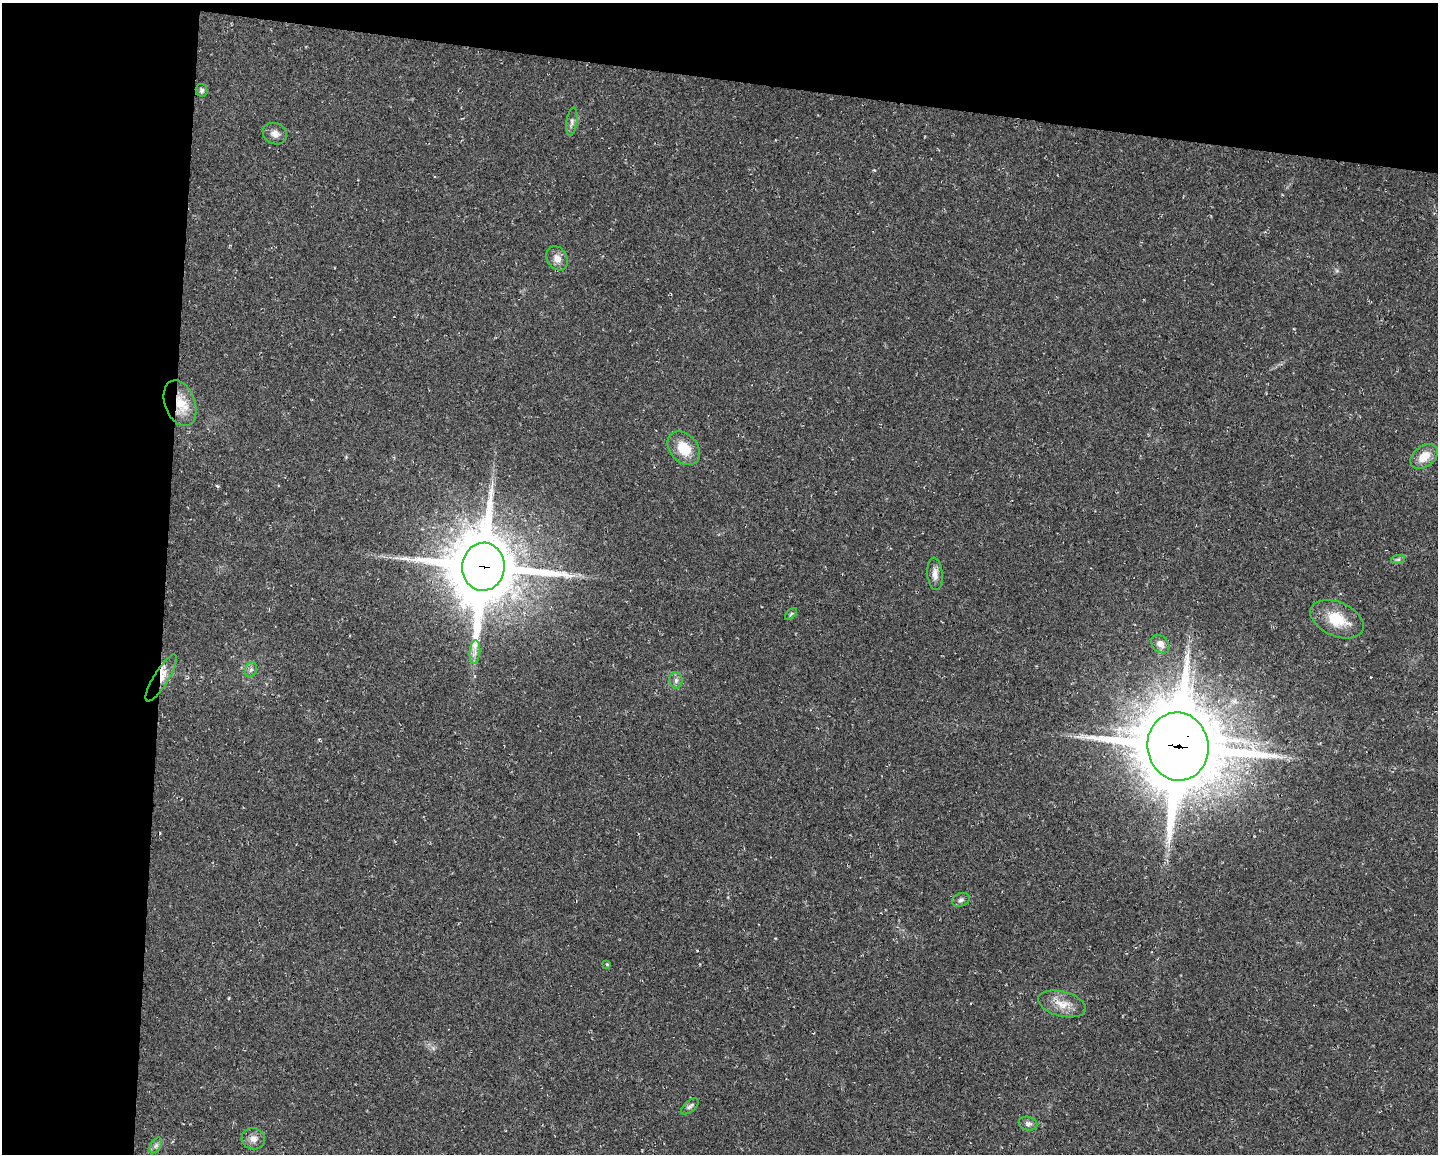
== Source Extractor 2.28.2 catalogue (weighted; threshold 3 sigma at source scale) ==
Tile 1 of 3 x 4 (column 1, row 1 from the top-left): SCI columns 219-1654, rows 3458-4609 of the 4631 x 4609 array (HDU 1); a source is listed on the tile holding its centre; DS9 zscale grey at full resolution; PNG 1440 x 1156 px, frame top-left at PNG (2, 3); each listed source drawn as its Kron ellipse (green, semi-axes under 4 px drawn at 4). Shown black and unused: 18% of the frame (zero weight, under 2 of 3 exposures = <1% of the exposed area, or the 3 px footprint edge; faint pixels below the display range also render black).
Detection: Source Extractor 2.28.2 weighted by HDU 2 'WHT'; one run over the whole footprint, this tile lists its part. Background 0.0251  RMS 0.0063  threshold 0.0285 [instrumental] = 3 sigma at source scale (4.5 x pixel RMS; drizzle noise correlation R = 1.50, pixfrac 1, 0.05/0.05 arcsec/px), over >= 5 px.
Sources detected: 28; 2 cosmic-ray / hot-pixel residue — neither listed nor drawn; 1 inside a brighter listed object's ellipse — not listed separately; the other 25 listed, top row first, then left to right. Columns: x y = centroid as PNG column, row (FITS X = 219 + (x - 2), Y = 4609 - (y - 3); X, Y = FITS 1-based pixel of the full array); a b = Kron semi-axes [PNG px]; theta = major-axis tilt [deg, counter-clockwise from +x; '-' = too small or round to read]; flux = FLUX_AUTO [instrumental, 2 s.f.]
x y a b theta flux
201 90 6 6 - 1.5
572 122 14 5 81 2.2
275 134 12 10 -26 4.1
557 258 13 10 -60 4.5
180 403 24 15 -69 15
684 448 19 14 -48 14
1424 456 15 10 37 8.9
1398 559 7 4 1 1.2
483 567 24 21 85 5500
935 574 16 7 -85 4.2
791 614 7 4 45 0.92
1337 619 28 17 -24 19
1160 644 10 7 -48 4
475 652 12 5 86 3.2
251 670 7 6 - 1.6
161 678 27 7 58 8
676 680 8 6 -90 2
1178 746 34 30 -79 6100
961 900 9 6 20 2
607 964 3 3 - 0.55
1062 1004 24 12 -14 9.4
690 1106 10 5 41 1.6
1028 1124 9 7 -12 2.2
253 1139 12 10 -16 4
156 1145 8 5 58 1.7
Overlapping masked pixels (flux is a lower limit): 4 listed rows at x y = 180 403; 483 567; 161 678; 1178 746